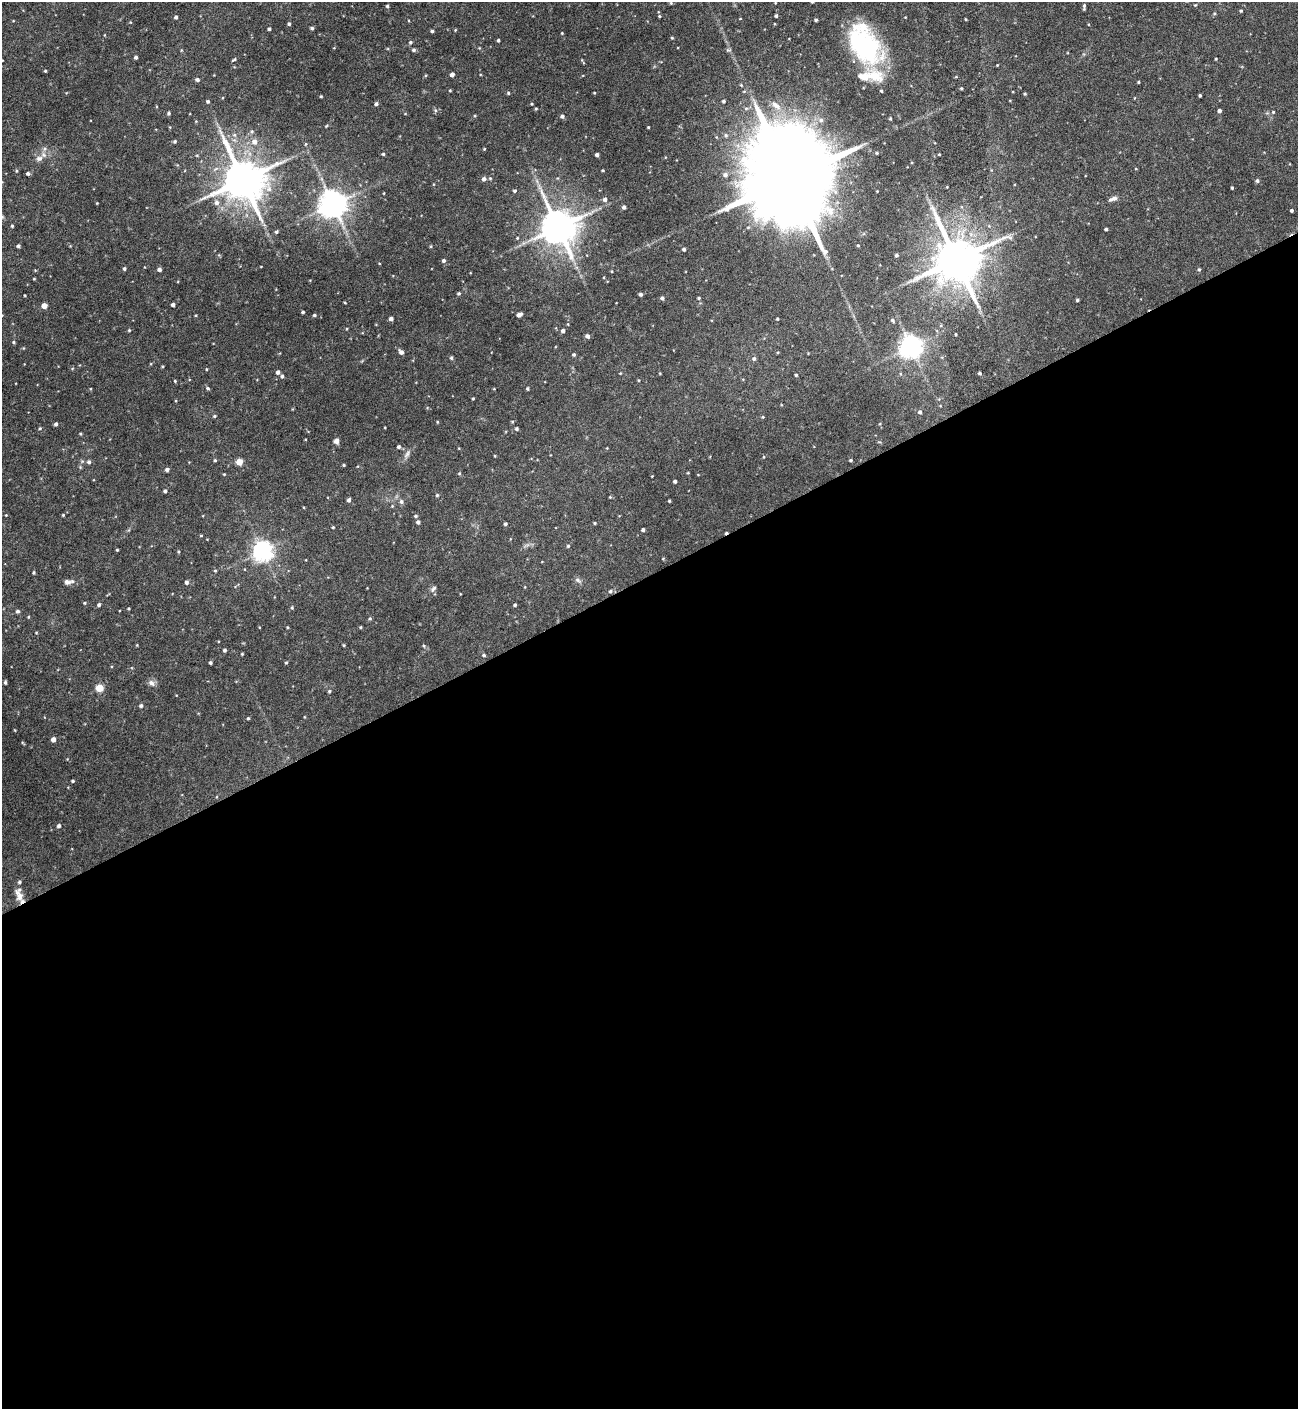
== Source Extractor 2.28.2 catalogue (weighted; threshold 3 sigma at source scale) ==
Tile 15 of 4 x 4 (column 3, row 4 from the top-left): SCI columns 2767-4062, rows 2-1408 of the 5645 x 5681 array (HDU 1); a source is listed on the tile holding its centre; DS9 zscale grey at full resolution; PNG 1300 x 1411 px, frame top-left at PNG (2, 2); no overlay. Shown black and unused: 59% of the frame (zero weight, under 5 of 9 exposures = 3% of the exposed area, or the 3 px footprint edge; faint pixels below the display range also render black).
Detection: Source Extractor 2.28.2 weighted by HDU 2 'WHT'; one run over the whole footprint, this tile lists its part. Background 0.0513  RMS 0.0046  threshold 0.0187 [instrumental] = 3 sigma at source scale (4.09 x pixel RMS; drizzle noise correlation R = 1.36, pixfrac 0.8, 0.05/0.05 arcsec/px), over >= 5 px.
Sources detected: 181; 1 cosmic-ray / hot-pixel residue — not listed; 4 inside a brighter listed object's ellipse — not listed separately; the other 176 listed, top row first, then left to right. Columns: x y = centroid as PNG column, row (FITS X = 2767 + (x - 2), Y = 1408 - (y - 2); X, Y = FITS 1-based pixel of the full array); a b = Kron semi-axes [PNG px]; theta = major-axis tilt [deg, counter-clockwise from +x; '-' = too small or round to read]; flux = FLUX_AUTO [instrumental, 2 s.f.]
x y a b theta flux
671 3 3 3 - 0.31
387 6 3 3 - 0.53
1084 7 7 3 89 0.72
1241 11 4 3 - 0.38
659 16 4 3 - 0.35
776 16 3 3 - 0.64
176 17 4 4 - 0.76
965 19 4 2 - 0.27
816 20 3 3 - 0.55
289 24 4 3 - 0.62
312 28 4 3 - 0.65
269 29 3 3 - 0.56
432 31 3 3 - 0.59
562 33 3 3 - 0.27
672 38 4 3 - 0.35
498 40 3 3 - 0.59
410 42 4 4 - 0.5
864 45 46 29 -53 42
414 50 5 4 - 0.7
136 57 3 3 - 0.77
234 59 5 3 - 0.45
45 71 3 3 - 0.37
452 75 4 4 - 1.7
197 79 4 4 - 0.83
1138 82 3 2 - 0.35
961 88 3 3 - 0.43
450 91 4 3 - 0.31
881 91 3 3 - 0.48
508 93 4 4 - 0.39
1025 94 4 3 - 0.38
1200 95 3 3 - 0.49
321 96 3 3 - 0.33
208 101 4 3 - 0.6
723 101 4 4 - 0.57
376 104 4 4 - 0.87
536 108 4 3 - 0.38
1219 111 4 3 - 0.92
1273 112 3 3 - 0.32
169 113 4 3 - 0.56
562 116 4 4 - 0.85
890 119 3 3 - 0.38
821 120 5 5 - 0.92
648 127 3 2 - 0.32
175 141 4 4 - 0.58
254 142 7 6 - 1.7
484 149 3 3 - 0.28
877 153 3 3 - 0.38
383 154 3 3 - 0.46
939 154 4 2 - 0.32
597 155 3 3 - 0.97
39 158 8 7 - 1.4
603 170 3 2 - 0.36
28 173 4 4 - 0.77
725 175 5 5 - 1.2
484 179 5 5 - 1.1
790 179 44 19 -69 10000
243 180 12 10 -62 1200
1257 181 4 4 - 0.75
1232 188 3 2 - 0.4
515 191 4 3 - 0.55
605 199 5 5 - 1.2
1113 199 13 5 22 1.2
216 203 6 6 - 1.2
333 204 8 7 - 490
624 207 4 3 - 0.87
1292 210 3 3 - 0.63
12 226 3 3 - 0.41
558 227 10 10 - 910
1106 229 3 3 - 0.53
276 232 3 3 - 0.52
517 238 4 3 - 0.31
18 246 3 3 - 0.72
684 249 3 3 - 0.77
896 255 3 3 - 0.66
956 259 13 11 -61 1600
444 261 4 4 - 0.84
124 269 4 3 - 0.63
159 269 4 4 - 1.1
1199 269 4 4 - 0.42
459 293 4 4 - 0.51
641 294 4 4 - 0.72
662 298 4 3 - 0.86
699 298 4 3 - 0.43
1077 300 3 3 - 0.48
345 303 3 2 - 0.3
173 305 3 3 - 1
44 306 4 4 - 3.1
303 312 3 3 - 0.59
314 315 4 3 - 0.47
519 315 5 3 - 1.4
391 319 4 3 - 1.3
777 319 3 3 - 0.4
892 320 5 4 - 0.62
129 330 3 3 - 0.38
563 331 4 4 - 0.96
956 334 3 2 - 0.31
588 336 4 4 - 1.1
14 342 4 4 - 0.43
911 347 7 7 - 290
401 352 4 4 - 1.3
574 354 4 4 - 0.53
451 358 5 4 - 0.49
754 359 5 5 - 0.79
278 372 4 4 - 1.1
980 373 4 3 - 0.62
796 375 3 3 - 0.49
282 376 5 4 - 0.64
175 381 4 3 - 0.34
208 388 5 4 - 0.52
527 389 4 3 - 0.44
473 398 3 2 - 0.34
920 412 4 4 - 0.82
214 416 4 3 - 0.41
437 422 4 3 - 0.32
56 424 4 3 - 0.79
40 428 4 3 - 0.37
516 429 4 4 - 0.64
336 441 6 6 - 1.2
399 447 4 4 - 0.73
215 460 4 3 - 0.41
851 460 3 3 - 0.45
89 462 5 4 - 0.8
239 462 4 4 - 7
344 465 3 3 - 0.38
167 469 4 4 - 0.89
459 473 4 4 - 0.41
224 474 3 3 - 0.27
675 481 3 3 - 0.73
165 491 3 3 - 0.67
437 495 4 4 - 0.42
610 497 3 3 - 0.29
349 500 4 4 - 0.87
669 501 3 3 - 0.46
401 502 6 5 - 0.81
63 515 4 3 - 0.34
416 516 4 3 - 0.53
418 522 4 3 - 0.98
595 523 3 3 - 0.37
505 524 3 3 - 0.6
333 527 3 3 - 0.38
643 530 3 3 - 0.79
201 535 4 3 - 0.3
568 546 4 3 - 0.43
117 550 3 3 - 0.34
263 551 6 6 - 200
178 552 4 3 - 0.39
215 570 4 3 - 0.34
33 572 4 3 - 0.44
68 582 14 5 2 1.5
186 582 4 4 - 0.92
433 588 9 4 49 0.8
610 591 4 4 - 0.66
85 603 4 3 - 0.36
99 605 4 4 - 0.75
515 605 3 3 - 0.55
292 608 4 4 - 0.42
18 611 4 4 - 0.78
370 619 5 3 - 0.41
287 627 4 2 - 0.34
361 627 4 3 - 0.33
344 645 4 3 - 0.32
224 650 4 3 - 0.7
242 654 3 3 - 0.33
484 655 4 3 - 0.5
210 663 3 3 - 0.65
286 663 4 3 - 0.34
5 682 4 3 - 0.57
151 683 9 6 -49 1.4
99 688 4 4 - 11
329 691 4 3 - 0.44
141 706 4 4 - 0.71
248 718 3 3 - 0.4
53 739 4 4 - 2.1
73 781 3 3 - 0.46
59 826 4 4 - 0.81
19 894 20 8 -77 3.1